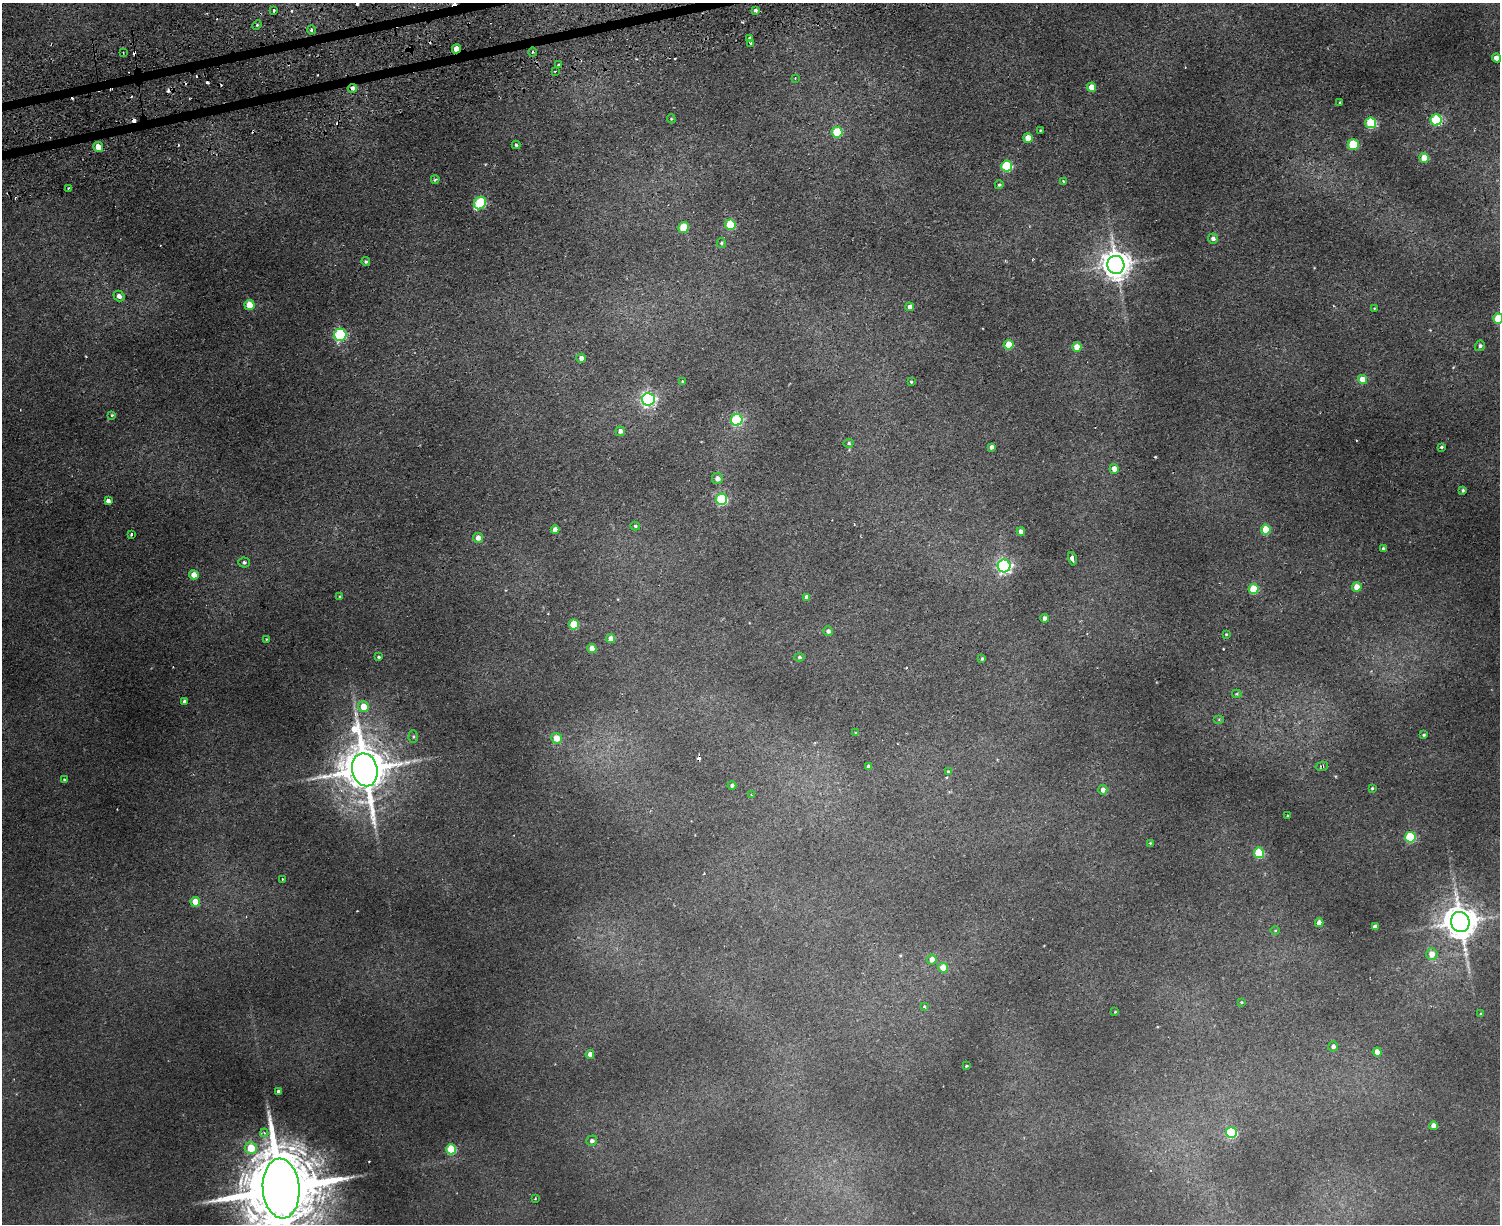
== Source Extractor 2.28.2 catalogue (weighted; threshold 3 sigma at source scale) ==
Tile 8 of 3 x 4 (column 2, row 3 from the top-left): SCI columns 1792-3289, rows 1279-2500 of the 4965 x 5000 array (HDU 1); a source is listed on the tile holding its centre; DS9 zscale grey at full resolution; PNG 1502 x 1226 px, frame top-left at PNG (2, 3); each listed source drawn as its Kron ellipse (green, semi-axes under 4 px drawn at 4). Shown black and unused: <1% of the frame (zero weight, under 2 of 3 exposures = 4% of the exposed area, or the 3 px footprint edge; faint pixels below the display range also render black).
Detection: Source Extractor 2.28.2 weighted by HDU 2 'WHT'; one run over the whole footprint, this tile lists its part. Background 0.0318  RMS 0.0041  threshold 0.0185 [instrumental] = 3 sigma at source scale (4.5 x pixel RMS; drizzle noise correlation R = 1.50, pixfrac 1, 0.05/0.05 arcsec/px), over >= 5 px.
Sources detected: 158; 1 too faint to see at this stretch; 22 cosmic-ray / hot-pixel residue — neither listed nor drawn; the other 135 listed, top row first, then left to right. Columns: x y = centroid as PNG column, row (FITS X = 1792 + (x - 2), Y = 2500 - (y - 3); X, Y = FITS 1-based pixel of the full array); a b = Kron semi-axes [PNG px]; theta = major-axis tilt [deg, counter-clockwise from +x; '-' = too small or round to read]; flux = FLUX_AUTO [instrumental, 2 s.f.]
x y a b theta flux
274 10 3 3 - 0.71
755 11 3 3 - 4.8
257 25 5 4 - 0.54
311 30 4 4 - 1
750 39 4 3 - 13
750 43 3 3 - 18
456 49 4 4 - 4.4
123 52 2 2 - 0.43
533 52 4 4 - 0.65
1496 58 5 4 - 2.8
559 65 4 3 - 1.7
555 71 3 2 - 0.47
795 78 3 3 - 0.36
1092 87 5 4 - 5.1
352 88 5 4 - 2.4
1340 102 3 2 - 0.4
671 119 4 4 - 0.44
1436 120 5 5 - 35
1371 123 5 5 - 30
1040 130 3 2 - 0.31
837 132 5 5 - 24
1028 138 5 4 - 6.4
516 145 4 3 - 0.64
1353 145 5 5 - 20
98 147 5 4 - 4.2
1424 158 5 4 - 8.7
1007 166 5 5 - 28
435 179 4 3 - 0.77
1063 182 3 3 - 0.95
999 185 4 4 - 0.65
68 188 4 3 - 0.41
480 203 7 5 46 35
730 225 5 5 - 18
683 227 5 5 - 13
1213 239 5 5 - 1.7
721 243 5 4 - 0.84
366 262 4 4 - 0.78
1116 265 9 8 - 590
119 296 6 5 - 2
249 305 5 5 - 9.2
910 307 4 4 - 2.1
1374 308 4 2 - 0.29
1498 319 5 5 - 18
340 335 6 6 - 53
1009 345 5 5 - 9
1480 346 5 5 - 0.99
1077 347 4 4 - 5.3
581 358 5 4 - 2.3
1362 379 4 4 - 6.2
682 382 3 3 - 0.49
911 382 3 2 - 0.44
648 399 6 6 - 110
112 415 4 3 - 0.51
737 420 6 6 - 39
620 431 5 4 - 1.5
849 443 5 4 - 0.64
991 447 4 4 - 1.5
1441 447 4 3 - 0.64
1114 469 5 4 - 3.5
717 479 5 5 - 1.9
1463 490 3 3 - 0.77
721 499 5 5 - 36
108 501 4 4 - 1.6
635 526 5 4 - 0.64
555 530 4 4 - 3.1
1266 530 5 4 - 11
1021 532 4 4 - 2.2
131 534 3 3 - 0.79
478 538 5 5 - 2.8
1383 549 4 3 - 1.1
1072 559 7 3 -77 3.3
244 562 5 5 - 0.87
1004 566 6 6 - 100
194 575 5 4 - 4.4
1357 587 5 4 - 5.2
1253 589 5 5 - 14
340 596 3 3 - 0.34
807 597 4 4 - 2
1045 618 4 4 - 1.6
574 624 5 5 - 15
828 631 5 5 - 1.4
1226 634 4 3 - 0.4
266 639 3 3 - 0.36
611 639 4 4 - 3.2
592 648 4 4 - 4.1
379 657 4 3 - 0.56
799 657 5 4 - 0.71
982 659 4 3 - 0.66
1237 694 4 4 - 0.67
184 701 4 3 - 1
363 707 5 5 - 6.8
1219 720 5 3 - 0.44
856 733 3 3 - 0.35
1424 735 4 3 - 0.53
413 736 6 4 89 0.63
557 738 5 5 - 5.8
1322 766 6 3 12 0.6
869 767 4 4 - 2.1
365 770 17 12 -77 2000
948 771 3 3 - 0.41
64 779 3 3 - 0.4
732 785 4 4 - 1.1
1372 788 3 3 - 0.48
1103 790 5 4 - 2.2
751 795 3 3 - 0.27
1288 815 3 3 - 0.86
1410 837 5 5 - 26
1150 843 3 3 - 0.33
1259 853 5 5 - 21
282 879 4 3 - 0.34
195 902 5 4 - 8.2
1460 922 10 9 - 960
1319 923 4 4 - 3.3
1375 927 4 4 - 2.7
1275 930 5 3 - 0.34
1432 954 6 5 - 4.6
932 959 5 5 - 3.2
943 968 5 4 - 8.1
1241 1002 3 2 - 0.34
924 1006 4 3 - 0.83
1115 1012 3 2 - 0.37
1481 1014 3 3 - 0.38
1333 1046 5 4 - 1.4
1377 1052 4 4 - 5.1
590 1054 4 4 - 2.2
966 1066 3 3 - 0.59
279 1092 4 3 - 1.4
1433 1126 4 4 - 3.3
1231 1132 5 5 - 35
264 1133 4 4 - 0.9
592 1141 5 5 - 1.3
251 1148 6 6 - 12
451 1149 5 5 - 20
281 1189 30 18 -85 7000
535 1199 4 3 - 0.3
Overlapping masked pixels (flux is a lower limit): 3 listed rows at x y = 456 49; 352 88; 1322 766
Isophote crosses this tile's border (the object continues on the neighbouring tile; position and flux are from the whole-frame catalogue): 2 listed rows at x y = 1498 319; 281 1189